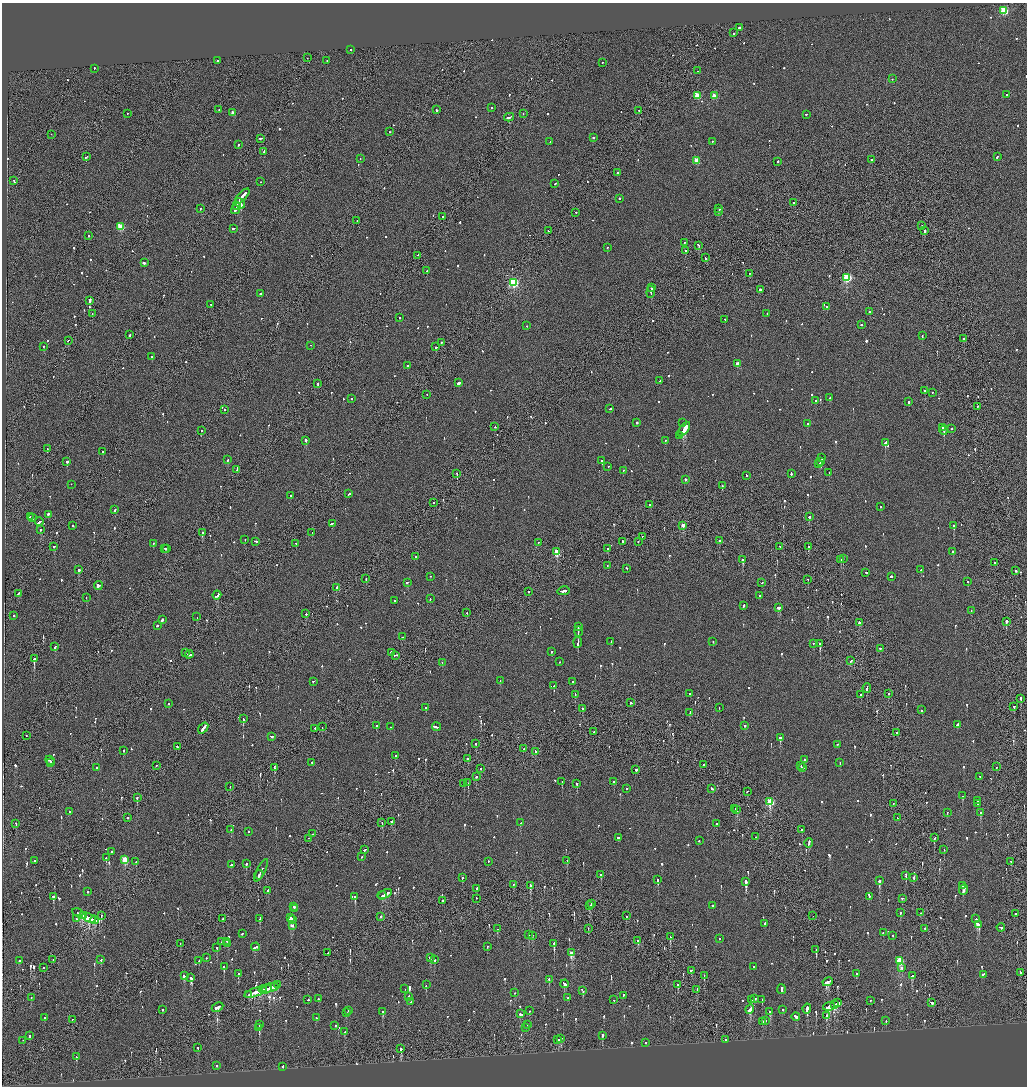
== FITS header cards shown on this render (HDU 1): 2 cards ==
NAXIS1  =                 2050
NAXIS2  =                 2168

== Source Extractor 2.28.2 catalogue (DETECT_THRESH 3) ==
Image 2050 x 2168 px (HDU 1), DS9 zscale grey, zoomed out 1/2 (1 PNG px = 2 x 2 image px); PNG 1029 x 1088 px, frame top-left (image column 2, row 2168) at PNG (2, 3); each listed source drawn as its Kron ellipse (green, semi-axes under 4 px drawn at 4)
Background -0.114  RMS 0.068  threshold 0.204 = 3 sigma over >= 5 px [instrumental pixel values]
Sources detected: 1078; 38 cannot appear on this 1/2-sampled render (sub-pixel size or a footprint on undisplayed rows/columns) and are neither listed nor drawn; of the other 1040, the 500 brightest by FLUX_AUTO listed and drawn (540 fainter detections omitted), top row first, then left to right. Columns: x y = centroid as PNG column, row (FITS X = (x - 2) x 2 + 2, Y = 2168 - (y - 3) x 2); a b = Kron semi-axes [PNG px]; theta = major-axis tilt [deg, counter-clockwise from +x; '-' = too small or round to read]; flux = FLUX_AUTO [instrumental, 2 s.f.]
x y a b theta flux
1004 11 3 3 - 890
739 28 2 2 - 370
734 33 2 2 - 89
351 50 2 2 - 74
307 58 2 1 - 89
217 61 2 2 - 130
327 61 2 2 - 85
602 63 2 2 - 100
94 69 2 2 - 360
698 71 2 2 - 96
892 79 2 2 - 72
1006 95 2 2 - 78
697 96 3 3 - 390
714 96 3 3 - 310
491 108 2 2 - 120
219 110 2 2 - 110
436 110 2 2 - 250
639 111 2 2 - 220
233 113 2 2 - 86
127 114 2 2 - 87
523 114 2 2 - 100
806 115 2 2 - 71
509 118 5 2 - 390
390 132 2 1 - 450
51 135 2 1 - 72
593 138 2 2 - 250
261 139 3 2 - 1200
550 142 2 1 - 77
712 142 2 2 - 74
238 145 2 2 - 170
264 152 3 2 - 150
86 157 3 1 - 200
997 157 2 2 - 100
360 159 2 2 - 90
872 160 2 2 - 230
697 161 3 3 - 340
778 162 2 2 - 190
617 173 2 2 - 150
14 181 3 1 - 190
260 182 2 2 - 79
555 184 2 2 - 120
242 197 9 2 47 780
620 199 2 2 - 100
794 203 2 2 - 590
240 204 5 2 - 3300
237 206 4 2 - 370
200 209 2 2 - 71
719 209 2 2 - 160
235 210 4 2 - 310
718 212 2 2 - 440
576 213 2 2 - 89
442 217 2 1 - 81
357 221 2 1 - 89
922 226 2 1 - 280
121 227 3 3 - 570
233 229 2 2 - 190
548 231 2 2 - 120
925 231 3 2 - 400
89 236 2 2 - 96
684 243 2 2 - 140
698 246 3 2 - 440
607 248 2 2 - 100
686 251 2 2 - 290
418 256 2 1 - 96
705 258 2 2 - 220
144 263 3 2 - 700
426 271 2 2 - 370
749 274 2 1 - 93
847 278 3 3 - 1200
514 283 3 3 - 1700
651 288 3 1 - 190
760 290 2 2 - 460
651 292 6 2 84 390
260 294 2 2 - 300
90 301 3 2 - 520
211 305 2 1 - 130
827 307 2 2 - 960
869 312 2 2 - 700
92 314 2 1 - 140
767 314 2 2 - 80
399 318 2 2 - 130
725 320 2 2 - 120
861 325 2 2 - 79
527 326 2 2 - 75
130 335 3 2 - 160
922 336 2 2 - 74
964 339 2 2 - 160
68 341 2 1 - 110
441 343 2 2 - 120
311 346 2 1 - 75
43 347 2 1 - 240
436 347 2 2 - 140
151 357 2 2 - 90
737 364 3 2 - 190
407 366 2 2 - 200
660 381 2 2 - 130
459 383 2 2 - 620
318 384 2 2 - 110
925 391 2 2 - 150
932 393 2 2 - 110
427 395 2 1 - 71
829 398 2 2 - 76
351 399 2 2 - 74
816 401 2 2 - 210
909 402 2 2 - 210
977 407 2 2 - 140
610 409 2 2 - 91
224 410 2 2 - 110
637 423 2 2 - 510
683 423 2 2 - 73
808 424 2 2 - 120
495 427 2 2 - 81
943 428 2 2 - 740
951 429 2 2 - 120
684 430 8 2 53 4900
201 431 2 1 - 340
944 431 4 2 - 1000
679 436 2 1 - 110
306 441 2 2 - 680
665 441 2 2 - 150
885 443 3 2 - 430
47 449 2 2 - 100
103 452 2 2 - 150
821 458 2 2 - 78
228 460 2 2 - 94
602 461 2 2 - 350
67 462 2 2 - 610
820 462 2 2 - 170
819 464 3 2 - 240
608 467 2 2 - 87
237 470 3 2 - 490
623 471 2 2 - 90
829 473 2 2 - 86
457 474 2 1 - 260
791 474 3 2 - 130
746 476 2 2 - 96
685 480 2 2 - 220
71 485 2 2 - 79
722 486 2 1 - 360
349 494 3 2 - 160
291 496 2 2 - 150
433 503 2 2 - 83
650 505 2 2 - 250
881 507 2 2 - 78
115 510 2 2 - 220
48 515 2 2 - 520
30 517 2 1 - 72
809 517 2 2 - 170
32 518 3 2 - 140
39 522 4 2 - 220
332 524 3 2 - 250
72 526 2 2 - 87
683 526 3 2 - 190
954 526 2 2 - 850
41 530 2 2 - 150
202 533 2 2 - 860
312 533 2 2 - 150
642 537 2 1 - 87
245 540 2 2 - 110
719 541 2 2 - 160
256 542 3 2 - 130
622 542 2 1 - 160
638 542 2 2 - 120
538 543 2 2 - 99
153 544 2 2 - 74
296 544 2 2 - 85
54 547 3 2 - 150
780 547 2 1 - 81
808 547 2 2 - 150
165 549 3 2 - 140
167 549 2 2 - 120
608 549 2 2 - 100
557 552 3 3 - 570
953 552 2 2 - 180
415 557 2 2 - 89
843 559 2 1 - 440
743 560 2 2 - 540
841 560 2 2 - 120
994 563 2 2 - 130
607 566 2 2 - 89
627 569 2 2 - 140
78 570 3 2 - 420
921 570 2 2 - 110
1016 571 2 2 - 310
866 573 2 2 - 130
430 577 2 1 - 99
891 577 2 2 - 320
366 579 2 1 - 94
808 580 2 1 - 550
968 582 2 2 - 74
407 583 3 2 - 130
762 583 2 2 - 110
98 586 4 2 - 450
336 588 2 2 - 370
563 591 6 2 9 380
529 592 2 2 - 130
19 594 3 2 - 140
217 595 4 2 - 350
759 596 2 2 - 150
86 598 2 1 - 82
430 599 2 1 - 110
395 601 2 2 - 76
743 606 3 2 - 150
779 608 4 2 - 320
971 611 2 2 - 83
467 613 2 1 - 110
306 614 2 2 - 130
14 616 2 2 - 190
197 617 2 1 - 88
162 620 3 2 - 220
1006 622 2 2 - 2300
859 623 3 2 - 110
157 626 2 2 - 200
578 627 3 2 - 210
578 632 5 2 - 390
402 637 2 2 - 100
611 642 2 2 - 110
713 642 2 2 - 81
578 643 5 2 - 420
813 644 2 2 - 75
820 644 2 2 - 1100
55 647 3 2 - 140
880 649 2 2 - 90
551 652 2 2 - 90
185 653 2 1 - 220
391 653 3 2 - 270
189 655 4 2 - 550
396 656 4 2 - 130
34 659 2 2 - 2700
851 661 3 2 - 120
560 662 2 2 - 120
442 663 2 2 - 79
500 681 2 2 - 110
313 682 2 1 - 110
572 682 2 2 - 150
554 686 2 2 - 93
867 688 5 1 - 320
690 694 2 2 - 100
889 694 2 2 - 81
575 695 2 1 - 110
861 695 2 2 - 500
1021 699 3 2 - 170
631 703 2 2 - 120
168 704 2 2 - 91
1014 707 3 2 - 88
426 708 2 2 - 370
719 708 2 1 - 95
582 709 2 2 - 130
922 710 2 2 - 160
690 713 4 2 - 300
243 719 3 2 - 260
957 725 3 2 - 1600
376 726 2 2 - 100
744 726 2 2 - 150
322 727 2 1 - 130
390 727 2 2 - 130
436 727 4 2 - 470
203 729 6 2 53 630
315 729 2 2 - 130
594 732 2 1 - 89
897 733 2 1 - 90
26 736 2 1 - 88
271 737 3 2 - 200
780 738 2 2 - 810
476 744 2 2 - 130
837 745 2 2 - 80
177 747 2 2 - 210
524 749 2 1 - 82
124 751 2 2 - 150
536 752 3 2 - 140
395 756 2 2 - 130
468 759 3 1 - 92
804 760 2 2 - 140
50 761 5 2 - 550
51 763 3 2 - 390
312 763 2 2 - 120
840 763 2 2 - 98
704 765 2 1 - 93
156 766 2 2 - 87
801 766 2 1 - 130
996 767 2 1 - 120
96 768 2 2 - 170
274 768 2 2 - 190
803 768 2 2 - 300
480 769 2 1 - 110
636 770 2 2 - 990
476 777 2 1 - 210
980 777 2 2 - 160
562 782 2 2 - 77
613 782 2 2 - 240
468 783 2 1 - 360
464 784 2 1 - 95
577 784 2 2 - 230
230 787 2 2 - 110
626 789 2 2 - 230
712 789 3 2 - 190
747 792 2 2 - 140
963 796 2 2 - 180
137 798 3 2 - 230
978 801 2 2 - 120
770 802 3 3 - 900
893 804 2 1 - 120
978 804 2 2 - 150
735 809 2 1 - 76
737 810 2 2 - 89
69 812 2 2 - 110
947 813 2 1 - 73
981 813 3 2 - 330
128 818 2 2 - 150
897 818 2 1 - 110
392 822 3 2 - 160
382 823 2 1 - 130
520 823 2 2 - 88
16 824 2 2 - 120
716 824 2 1 - 100
231 830 2 2 - 110
802 830 2 2 - 150
248 832 2 2 - 77
313 834 2 1 - 150
756 837 2 2 - 83
619 838 3 2 - 200
934 838 3 2 - 220
309 839 2 1 - 75
699 841 2 1 - 77
809 843 5 2 - 310
365 850 3 2 - 110
944 850 2 2 - 150
111 852 2 2 - 310
362 857 2 2 - 85
106 858 2 2 - 250
125 860 3 3 - 610
35 861 2 2 - 100
567 861 3 2 - 100
136 862 2 2 - 74
488 862 2 2 - 88
1011 862 2 2 - 130
246 864 2 2 - 310
231 865 3 2 - 130
261 871 12 1 62 550
259 875 5 2 - 360
601 875 2 2 - 380
906 876 3 1 - 110
462 878 2 2 - 140
913 878 3 2 - 130
658 880 2 2 - 370
879 881 3 2 - 700
746 882 3 2 - 1800
513 885 3 1 - 72
530 886 3 2 - 620
962 886 2 2 - 320
476 889 2 2 - 140
964 890 5 2 - 590
268 891 3 2 - 180
88 892 2 2 - 170
385 894 7 2 26 460
382 896 4 2 - 170
53 897 2 2 - 500
355 897 2 2 - 2000
869 897 2 2 - 82
476 899 2 1 - 260
903 899 3 2 - 120
442 901 2 2 - 670
591 904 2 2 - 110
589 906 3 2 - 310
713 906 2 2 - 260
294 907 3 2 - 290
295 909 3 2 - 300
900 913 2 2 - 120
921 913 2 2 - 80
79 914 7 2 -26 470
1016 914 2 2 - 76
83 916 3 1 - 250
101 916 3 1 - 120
626 916 2 2 - 72
813 916 2 1 - 150
380 917 2 2 - 140
89 918 7 3 -25 660
290 918 4 2 - 850
76 919 4 2 - 110
223 919 2 2 - 95
260 919 4 2 - 130
976 919 3 2 - 140
94 920 4 2 - 320
293 920 2 2 - 330
765 924 2 2 - 240
978 925 4 2 - 710
292 926 3 2 - 220
1001 928 4 2 - 370
497 929 2 2 - 100
588 929 2 2 - 74
925 929 2 2 - 82
883 933 2 2 - 100
242 934 2 2 - 190
529 935 2 2 - 160
532 936 2 2 - 80
893 936 2 2 - 86
670 937 2 2 - 130
719 939 2 2 - 160
638 941 2 2 - 230
222 942 2 2 - 220
227 942 2 2 - 160
180 944 2 1 - 180
228 944 3 2 - 250
554 944 3 2 - 790
256 947 4 2 - 260
487 947 2 2 - 170
217 948 2 2 - 190
816 950 2 2 - 110
328 953 2 2 - 89
572 953 4 2 - 390
206 958 2 1 - 160
430 958 3 3 - 130
53 960 2 1 - 88
101 960 3 2 - 96
434 960 2 2 - 74
19 961 2 2 - 310
199 961 2 2 - 82
900 961 3 3 - 870
224 967 2 2 - 280
754 967 2 1 - 82
44 968 2 2 - 120
901 968 3 2 - 110
691 971 2 2 - 93
1020 973 3 2 - 270
238 974 2 2 - 510
857 974 2 2 - 88
983 975 3 2 - 160
184 976 3 2 - 250
704 976 3 1 - 74
912 976 3 2 - 120
191 978 4 3 - 300
549 980 3 2 - 150
828 982 5 2 - 520
565 984 4 2 - 270
278 985 2 2 - 280
426 985 3 2 - 140
678 985 4 2 - 540
275 987 3 2 - 640
270 988 9 2 17 470
405 989 2 2 - 71
265 990 6 2 13 430
697 990 2 2 - 93
781 990 5 2 - 420
583 991 2 2 - 380
256 992 12 2 20 850
514 993 2 2 - 94
249 995 3 1 - 240
623 996 3 2 - 120
409 997 2 2 - 77
31 998 2 1 - 110
568 998 2 2 - 73
318 999 2 2 - 170
755 999 2 2 - 140
308 1000 2 1 - 120
614 1000 2 2 - 91
752 1000 3 2 - 170
762 1000 2 2 - 110
870 1001 2 2 - 150
411 1002 2 1 - 97
838 1003 3 2 - 240
932 1003 3 2 - 200
835 1005 3 1 - 200
217 1007 6 2 27 330
829 1007 6 3 18 820
807 1009 5 2 - 820
162 1010 2 2 - 190
750 1010 5 2 - 540
783 1010 2 2 - 100
349 1011 2 2 - 130
529 1011 2 2 - 90
382 1012 3 2 - 170
770 1012 3 2 - 290
346 1013 2 2 - 160
520 1014 4 2 - 210
826 1016 3 2 - 95
796 1017 4 2 - 280
45 1018 2 2 - 160
316 1018 2 2 - 110
72 1020 2 2 - 100
766 1021 2 2 - 140
886 1021 2 2 - 72
762 1022 2 2 - 280
259 1025 4 2 - 92
527 1025 2 2 - 93
335 1026 2 2 - 93
259 1028 3 2 - 300
525 1028 2 2 - 240
345 1032 2 2 - 110
30 1036 3 2 - 97
602 1036 2 2 - 310
561 1039 2 2 - 250
558 1040 4 2 - 480
726 1040 2 2 - 310
23 1041 2 1 - 110
645 1043 2 2 - 79
198 1048 2 2 - 170
401 1049 2 2 - 450
76 1057 3 2 - 110
216 1066 2 2 - 250
283 1066 2 2 - 340
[540 fainter detections neither listed nor drawn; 38 sub-pixel or undisplayed-footprint detections neither listed nor drawn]